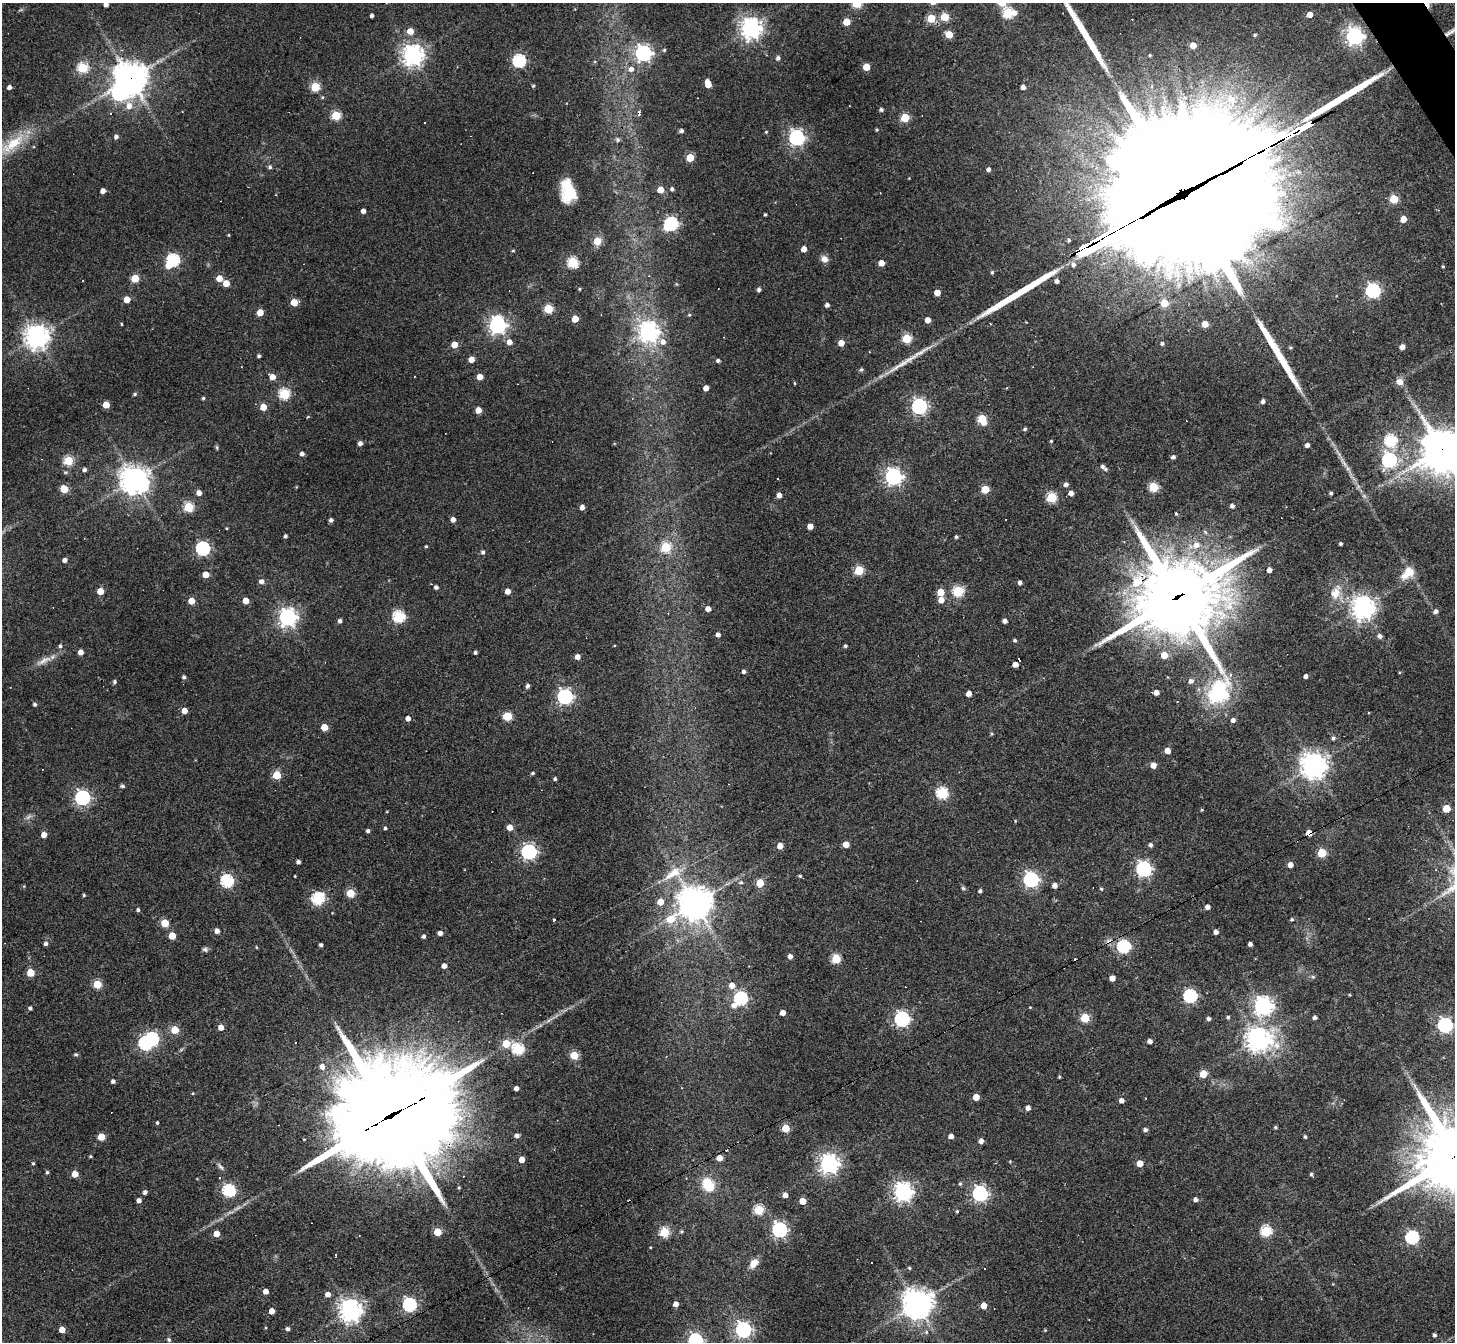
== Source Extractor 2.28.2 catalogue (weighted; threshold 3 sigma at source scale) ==
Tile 10 of 4 x 4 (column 2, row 3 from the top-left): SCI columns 1453-2905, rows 1630-2969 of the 5810 x 5801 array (HDU 1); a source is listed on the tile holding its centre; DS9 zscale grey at full resolution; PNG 1457 x 1344 px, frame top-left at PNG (2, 3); no overlay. Shown black and unused: <1% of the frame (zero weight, under 3 of 4 exposures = <1% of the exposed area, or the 3 px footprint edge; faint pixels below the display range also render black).
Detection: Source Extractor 2.28.2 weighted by HDU 2 'WHT'; one run over the whole footprint, this tile lists its part. Background 0.077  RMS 0.0055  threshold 0.025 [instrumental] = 3 sigma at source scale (4.5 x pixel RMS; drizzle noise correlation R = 1.50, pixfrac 1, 0.05/0.05 arcsec/px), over >= 5 px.
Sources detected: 407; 2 too faint to see at this stretch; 4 inside a brighter object's white glare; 16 cosmic-ray / hot-pixel residue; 6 long thin detections or spike segments (spike, bleed or trail) — not listed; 1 inside a brighter listed object's ellipse — not listed separately; the other 378 listed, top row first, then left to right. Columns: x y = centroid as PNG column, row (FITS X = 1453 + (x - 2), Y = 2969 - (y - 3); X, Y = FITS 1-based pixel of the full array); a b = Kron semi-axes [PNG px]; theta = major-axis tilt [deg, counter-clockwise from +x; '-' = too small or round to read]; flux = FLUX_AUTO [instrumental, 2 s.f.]
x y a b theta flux
857 3 5 5 - 37
106 4 4 4 - 2.6
1427 4 7 4 -57 18
1014 12 6 6 - 2.8
1008 13 6 5 - 41
1310 14 5 4 - 5.4
372 15 4 3 - 1.6
945 17 5 5 - 20
931 18 5 5 - 18
846 22 5 5 - 14
751 28 7 7 - 400
410 31 5 5 - 7.2
1451 32 22 6 31 4.5
949 34 5 5 - 12
1255 35 5 4 - 0.85
1355 36 7 7 - 240
1193 45 5 5 - 6.4
664 50 4 4 - 0.86
643 53 6 6 - 200
413 55 7 7 - 390
1150 55 3 3 - 0.66
778 58 5 4 - 1.6
519 61 6 6 - 80
866 67 5 5 - 12
83 68 5 5 - 45
631 69 7 6 - 3.1
130 78 11 10 - 930
708 84 7 4 -75 8.3
533 86 4 4 - 0.82
9 87 4 4 - 2.3
315 87 5 5 - 28
1023 87 4 4 - 2.6
322 97 5 4 - 0.7
1231 99 13 10 -66 9.5
129 106 9 7 -78 4.8
881 110 4 4 - 1.3
639 113 6 4 -89 2.1
336 115 5 5 - 30
905 117 5 5 - 24
425 123 2 2 - 0.47
877 130 3 3 - 0.63
681 131 5 4 - 1.5
766 132 4 4 - 0.61
116 137 5 4 - 1.8
797 138 6 6 - 180
617 140 7 6 - 1.5
12 144 51 14 38 23
690 157 5 5 - 18
270 167 5 5 - 1.1
988 169 4 4 - 1.8
909 178 3 3 - 0.34
672 189 4 4 - 1.6
660 190 5 5 - 8.1
103 191 4 4 - 3.3
568 191 21 13 -80 22
1394 199 5 5 - 21
1186 203 87 79 -37 29000
363 211 4 4 - 2.9
765 214 3 2 - 0.67
1403 219 5 5 - 6.7
671 224 7 6 - 97
229 235 4 3 - 0.51
1069 240 4 3 - 0.95
597 241 5 5 - 13
804 249 4 4 - 5.2
513 250 4 4 - 0.61
824 259 9 8 - 3.4
173 260 6 5 - 77
573 262 5 5 - 49
881 263 4 4 - 5.6
1073 264 7 6 - 2.6
1443 267 4 3 - 0.51
992 272 5 4 - 0.78
135 278 5 5 - 19
219 278 5 5 - 7.7
83 280 2 2 - 0.36
1057 281 5 4 - 1.8
226 283 5 4 - 8.7
676 284 6 4 -88 0.63
579 289 4 3 - 0.6
759 289 4 4 - 1.6
1373 291 6 6 - 130
937 293 5 4 - 7.1
127 299 5 4 - 8.8
294 302 5 5 - 12
1164 303 5 5 - 16
1441 304 2 2 - 0.47
827 305 4 4 - 1.9
548 309 5 5 - 28
260 312 5 4 - 9.5
689 315 4 4 - 0.66
575 319 5 4 - 10
928 320 4 4 - 5
121 324 4 3 - 0.52
1205 324 5 5 - 7.5
497 325 7 6 - 220
648 332 7 7 - 310
37 336 8 8 - 490
907 338 5 5 - 29
509 342 5 5 - 4
663 342 8 7 - 3.4
841 343 5 5 - 6.1
1162 343 4 4 - 1.2
454 344 5 5 - 7.3
1402 347 4 4 - 4
259 356 4 3 - 1.1
471 359 5 4 - 5.7
718 360 4 4 - 1.4
241 367 2 2 - 0.41
861 370 5 4 - 0.99
414 376 2 2 - 0.36
272 377 5 5 - 6.3
480 377 4 4 - 6.8
1400 382 7 6 - 5
794 383 4 3 - 0.48
706 388 4 4 - 3.8
135 394 5 4 - 0.79
284 394 5 5 - 49
203 398 4 3 - 0.88
1263 401 4 4 - 1.7
106 405 5 4 - 9.7
919 406 6 6 - 150
263 407 5 5 - 10
478 410 4 4 - 6.7
982 419 7 5 -66 25
1025 429 4 4 - 1.1
1391 440 6 6 - 66
1051 441 3 3 - 0.66
360 443 4 4 - 2.4
1307 445 4 4 - 2.4
217 448 7 4 -89 0.73
1441 449 15 15 - 1500
302 454 4 4 - 1.9
1173 457 4 4 - 1.6
68 460 5 5 - 34
1389 460 6 6 - 130
1102 466 5 4 - 1.3
84 470 4 4 - 1.5
66 472 5 3 - 0.74
893 477 7 6 - 210
134 480 9 9 - 650
1066 484 5 5 - 1.8
1154 487 5 5 - 29
64 489 5 5 - 15
985 489 5 5 - 18
199 493 5 4 - 3.7
1071 493 4 4 - 3.8
1331 493 3 3 - 1
779 495 4 4 - 3.7
1051 497 5 5 - 37
1232 506 4 4 - 1.9
188 507 5 5 - 36
582 507 4 4 - 3
1176 514 3 3 - 7.5
453 519 4 4 - 3.3
331 520 4 4 - 1.7
810 526 4 4 - 5
226 528 4 3 - 0.44
285 536 4 3 - 1.3
956 537 4 3 - 1.1
1341 544 3 3 - 1.1
1196 545 15 9 20 6.9
426 546 3 3 - 0.64
666 547 5 5 - 34
203 548 6 6 - 100
483 552 5 4 - 1.4
65 560 4 4 - 2.6
859 570 5 5 - 32
1269 570 4 4 - 3.8
1407 573 21 13 42 8.7
206 575 5 4 - 8.4
261 581 5 5 - 2.5
1020 583 4 4 - 1.8
436 587 4 4 - 1.8
100 591 5 5 - 9.6
507 591 4 4 - 5
958 591 5 5 - 50
941 592 5 5 - 11
1336 593 21 14 64 10
1178 597 40 31 -65 4900
246 600 4 4 - 6.4
941 600 5 5 - 5.4
191 601 5 4 - 10
1363 607 7 7 - 510
708 609 4 4 - 3.7
1436 611 5 5 - 1.9
399 616 6 6 - 67
288 617 7 7 - 270
340 621 4 4 - 1.6
1005 621 4 4 - 2.5
718 635 4 4 - 2.2
1380 636 6 5 - 2
1015 640 4 4 - 1.1
60 646 5 4 - 1.1
614 646 3 2 - 0.37
845 646 4 4 - 1.1
81 652 4 4 - 3.7
475 652 3 3 - 1.2
1164 655 5 5 - 11
577 657 4 4 - 3.7
44 661 25 7 27 5.3
1015 664 5 4 - 4.8
744 671 4 4 - 1.7
1231 675 3 3 - 3.1
1306 676 4 4 - 1.9
184 677 4 4 - 1.3
1191 681 6 5 - 2.3
114 682 5 4 - 0.96
527 686 5 4 - 1.4
1156 692 6 4 -3 4.1
969 694 4 4 - 4.8
565 697 6 6 - 150
35 704 4 4 - 1.2
184 710 4 4 - 5.3
507 716 6 5 - 25
408 718 4 4 - 3.2
1233 720 4 4 - 2.2
324 727 5 5 - 13
1333 738 5 5 - 1.1
1167 750 4 4 - 6.2
1153 765 5 5 - 4.9
1314 765 9 8 - 570
533 773 4 3 - 0.89
277 775 5 5 - 21
555 779 3 3 - 1
122 786 4 4 - 1.3
942 793 6 5 - 60
82 798 6 6 - 150
1446 808 5 5 - 15
1202 810 4 4 - 0.56
510 827 5 5 - 5.9
385 828 4 3 - 1.1
368 831 4 4 - 1.3
1309 833 5 4 - 5.2
44 835 4 4 - 5.5
846 844 5 4 - 6.7
1150 845 5 5 - 1.6
780 846 4 4 - 6.5
529 852 6 6 - 160
1322 853 5 5 - 24
298 862 4 3 - 1.6
1290 865 5 4 - 4
1144 869 6 6 - 160
673 873 34 13 31 14
295 876 3 2 - 0.47
800 876 4 4 - 0.89
1031 879 6 6 - 160
227 881 6 6 - 80
741 882 6 5 - 1.3
760 883 5 5 - 17
1055 885 4 4 - 3.3
24 886 5 4 - 0.51
963 888 5 5 - 0.86
1101 889 5 4 - 0.76
980 891 4 4 - 1.2
350 893 5 5 - 24
84 895 3 3 - 0.81
317 898 6 6 - 72
660 902 6 6 - 5.9
695 903 11 11 - 900
1208 907 4 4 - 2.7
138 910 4 3 - 1.4
670 919 13 8 41 12
1292 919 5 4 - 0.73
554 920 3 3 - 4.2
165 923 5 5 - 19
217 931 4 4 - 3.3
1216 932 4 4 - 2.7
440 933 4 4 - 2.8
172 936 5 5 - 13
423 936 4 4 - 1.5
46 944 5 4 - 1.7
1250 944 4 4 - 2.2
321 945 3 3 - 1.2
1124 946 6 6 - 91
256 947 5 3 - 0.47
205 949 7 6 - 1.3
790 956 4 4 - 2.7
836 959 5 5 - 31
444 966 4 4 - 3.6
30 972 5 5 - 18
1313 977 6 5 - 0.85
1112 978 5 4 - 4
97 984 5 5 - 24
732 985 6 5 - 4.9
1190 996 6 6 - 100
741 998 6 6 - 110
734 1005 8 7 - 3.5
1263 1006 7 7 - 290
1030 1007 4 3 - 0.42
30 1008 4 3 - 1.3
783 1012 4 4 - 4.2
1228 1017 4 4 - 0.95
1315 1017 4 4 - 1.6
1085 1018 5 5 - 27
902 1019 6 6 - 160
1208 1019 5 4 - 1.7
549 1020 13 3 30 2
1445 1025 6 6 - 140
221 1027 4 4 - 5.2
175 1030 5 5 - 18
1258 1039 9 8 - 510
1150 1041 4 4 - 2.5
145 1043 6 5 - 98
506 1043 5 5 - 19
518 1049 6 5 - 58
76 1054 6 4 -3 0.78
574 1055 5 5 - 22
322 1067 6 6 - 3.3
1203 1074 5 5 - 14
1059 1077 4 3 - 0.62
113 1081 4 4 - 1.9
516 1088 4 4 - 2.5
193 1093 4 3 - 0.5
976 1097 5 4 - 8.1
1146 1098 3 2 - 0.42
1121 1100 5 4 - 2.6
1028 1108 5 4 - 2.4
392 1115 47 35 26 12000
157 1123 3 3 - 0.9
1275 1127 4 4 - 0.83
785 1128 5 5 - 17
1145 1130 4 4 - 1.7
517 1136 5 4 - 1.7
951 1136 4 4 - 2.8
101 1137 5 5 - 15
1305 1137 5 4 - 0.86
981 1141 4 4 - 3.2
90 1156 4 3 - 0.64
719 1158 5 5 - 5.3
522 1160 4 4 - 5.3
1010 1161 4 3 - 0.44
33 1163 4 4 - 0.78
1140 1163 5 5 - 9.1
829 1164 7 7 - 310
220 1167 11 5 -49 1.7
47 1172 4 4 - 0.93
75 1174 5 4 - 8.2
1311 1174 5 4 - 0.96
960 1183 6 4 88 0.91
708 1185 16 13 -53 13
229 1191 7 6 - 81
145 1192 4 4 - 2
903 1192 7 7 - 290
980 1193 6 6 - 160
785 1195 4 4 - 3.7
1195 1199 4 4 - 1.9
139 1200 4 4 - 2.6
629 1201 4 2 - 0.74
803 1201 5 4 - 8.9
759 1210 5 5 - 36
957 1211 4 3 - 0.68
779 1230 6 6 - 160
1266 1231 6 5 - 49
437 1232 5 5 - 17
664 1232 5 5 - 38
681 1232 4 4 - 0.72
216 1233 4 4 - 7.5
1412 1237 6 6 - 90
336 1255 3 3 - 1.6
754 1263 11 7 53 5.7
871 1263 3 3 - 1.6
909 1268 4 4 - 0.64
266 1291 4 4 - 4.4
328 1294 5 5 - 3.8
676 1304 4 4 - 3.5
917 1304 10 10 - 710
409 1305 6 6 - 110
983 1306 5 4 - 8.3
350 1310 7 7 - 460
272 1311 4 4 - 5.3
287 1329 4 4 - 1.6
62 1330 4 4 - 6.4
743 1330 6 6 - 160
1045 1330 4 3 - 0.53
1434 1335 4 4 - 1.2
169 1340 5 4 - 1.1
695 1340 6 6 - 98
Overlapping masked pixels (flux is a lower limit): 10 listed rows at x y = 1427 4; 1451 32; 130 78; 1186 203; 1441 449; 1178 597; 1309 833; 1124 946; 392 1115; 629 1201
Isophote crosses this tile's border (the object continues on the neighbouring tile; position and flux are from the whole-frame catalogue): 7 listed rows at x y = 857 3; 106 4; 1427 4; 1451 32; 12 144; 1441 449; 695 1340